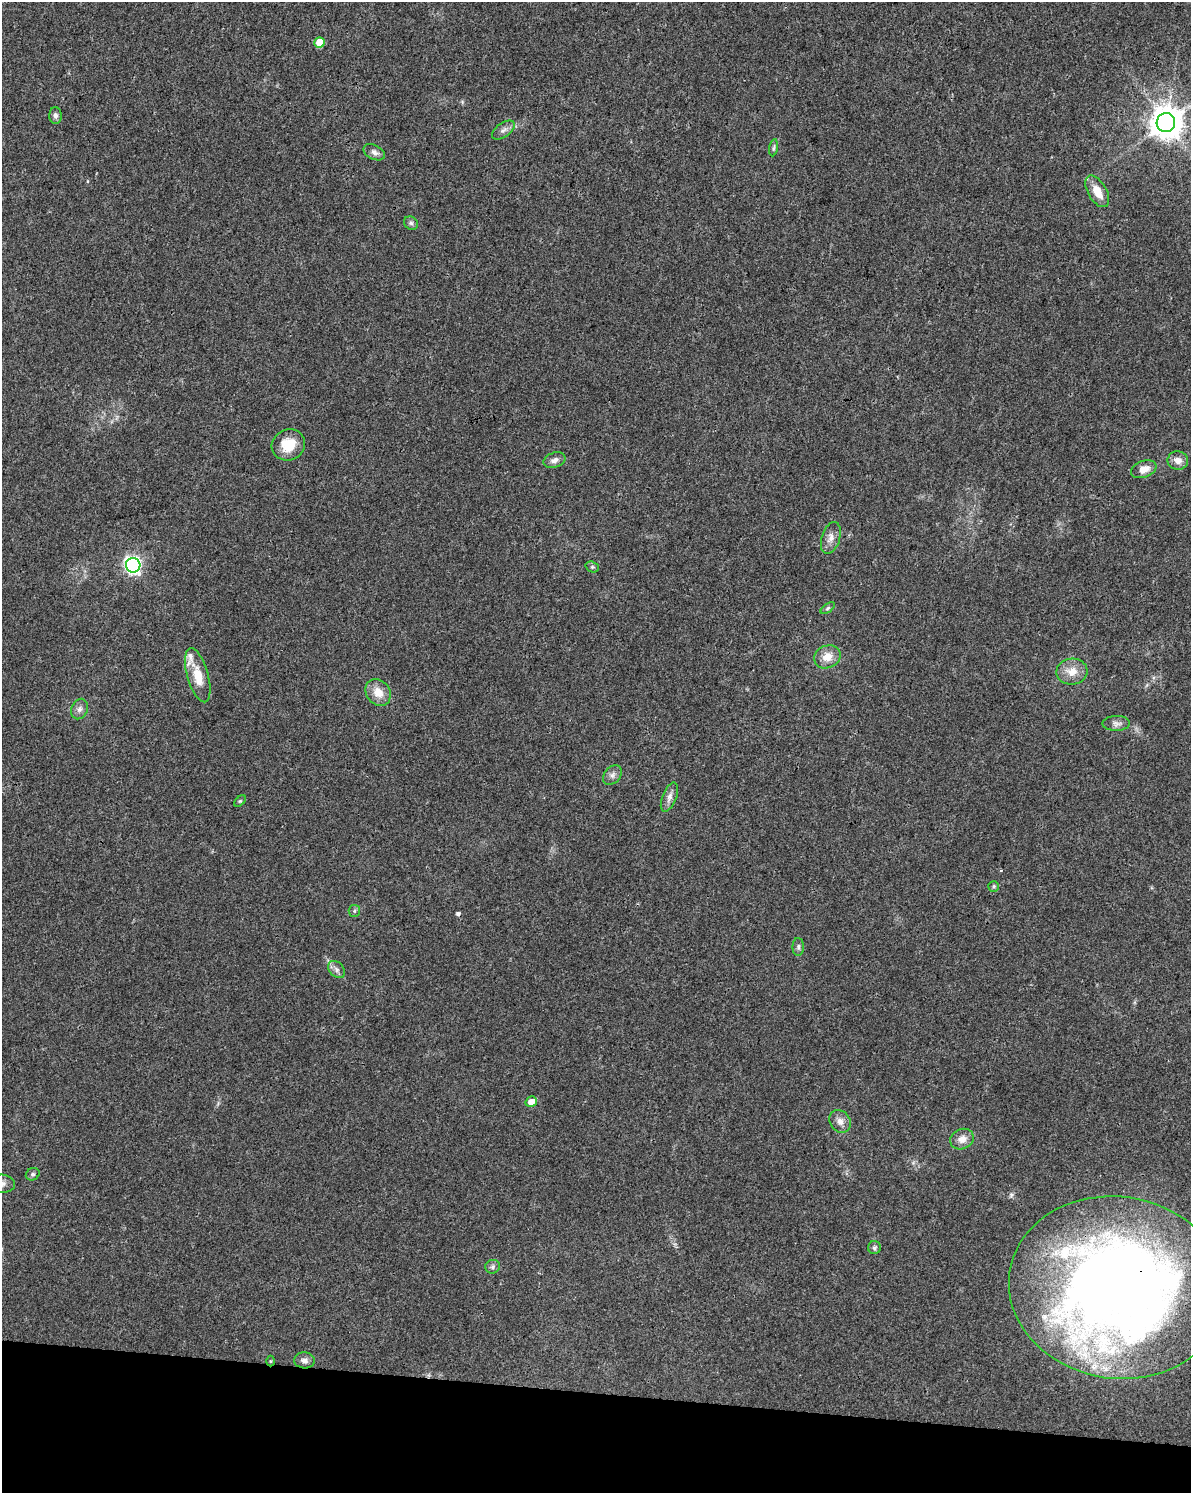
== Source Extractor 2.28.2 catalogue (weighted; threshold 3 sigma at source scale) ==
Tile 11 of 4 x 3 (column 3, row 3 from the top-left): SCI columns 2388-3576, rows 285-1775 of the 4766 x 4982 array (HDU 1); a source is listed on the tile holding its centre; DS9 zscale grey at full resolution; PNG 1193 x 1495 px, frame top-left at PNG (2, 2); each listed source drawn as its Kron ellipse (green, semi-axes under 4 px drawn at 4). Shown black and unused: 7% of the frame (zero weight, under 3 of 4 exposures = <1% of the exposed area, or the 3 px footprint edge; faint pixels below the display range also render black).
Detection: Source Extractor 2.28.2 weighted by HDU 2 'WHT'; one run over the whole footprint, this tile lists its part. Background 0.0281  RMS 0.0032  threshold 0.0146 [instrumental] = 3 sigma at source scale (4.5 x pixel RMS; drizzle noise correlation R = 1.50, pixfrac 1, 0.0396/0.0396 arcsec/px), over >= 5 px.
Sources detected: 43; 1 inside a brighter object's white glare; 1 cosmic-ray / hot-pixel residue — neither listed nor drawn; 2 inside a brighter listed object's ellipse — not listed separately; the other 39 listed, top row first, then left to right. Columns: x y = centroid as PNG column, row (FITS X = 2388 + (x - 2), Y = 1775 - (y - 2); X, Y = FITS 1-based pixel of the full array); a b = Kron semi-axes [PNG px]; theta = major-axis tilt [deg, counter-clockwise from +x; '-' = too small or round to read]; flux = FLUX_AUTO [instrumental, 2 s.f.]
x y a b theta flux
320 42 5 5 - 7.2
55 116 8 6 -88 1
1166 123 9 9 - 630
503 130 13 7 36 1.5
774 148 9 4 81 0.72
374 152 11 7 -26 1.4
1097 191 17 9 -60 5.2
411 223 7 6 - 0.85
288 445 17 15 26 7.8
554 460 11 7 19 1.6
1178 460 10 9 - 2.4
1144 469 13 8 20 3.4
831 538 16 9 73 2.5
133 565 7 7 - 99
592 567 7 5 -20 0.54
828 608 8 4 36 0.59
827 657 13 11 24 4.1
1072 672 15 13 3 4.3
198 675 28 10 -74 7
378 693 14 11 -52 4.5
79 709 10 8 65 1.6
1116 723 14 7 2 1.5
612 775 11 8 50 1.4
669 797 15 7 68 1.8
240 801 7 4 44 0.43
994 886 5 5 - 0.52
354 911 6 5 - 0.57
798 947 9 5 89 0.84
336 969 10 7 -47 1.3
531 1102 6 5 - 2.9
840 1121 12 10 -54 2.3
962 1139 12 10 24 2.9
33 1174 7 6 - 0.73
2 1184 13 9 -5 1.9
874 1248 6 6 - 0.71
493 1267 7 6 - 0.87
1117 1287 108 91 -9 400
304 1360 10 8 -4 1.5
270 1361 5 3 - 0.32
Overlapping masked pixels (flux is a lower limit): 2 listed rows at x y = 1117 1287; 270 1361
Isophote crosses this tile's border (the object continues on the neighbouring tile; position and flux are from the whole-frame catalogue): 2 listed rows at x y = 2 1184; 1117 1287